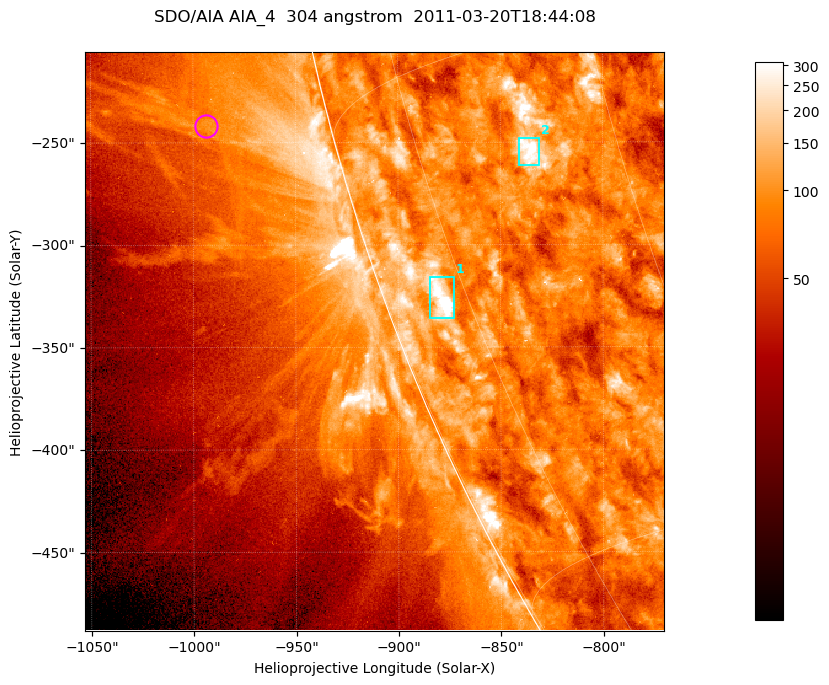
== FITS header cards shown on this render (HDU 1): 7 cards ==
TELESCOP= 'SDO/AIA '           / For AIA: SDO/AIA
INSTRUME= 'AIA_4   '           / For AIA: AIA_ATA1, AIA_ATA2, AIA_ATA3 or AIA_AT
WAVELNTH=                  304 / [angstrom] Wavelength
WAVEUNIT= 'angstrom'           / Wavelength unit: angstrom
DATE-OBS= '2011-03-20T18:44:08.139' / [ISO] Date when observation started; ISO 8
CTYPE1  = 'HPLN-TAN'           / CTYPE1; Typically HPLN
CTYPE2  = 'HPLT-TAN'           / CTYPE2; Typically HPLT

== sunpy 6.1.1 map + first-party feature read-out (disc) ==
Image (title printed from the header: SDO/AIA AIA_4  304 angstrom  2011-03-20T18:44:08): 471 x 471 px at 0.6 arcsec/px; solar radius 964 arcsec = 1606 px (partial field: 1.2% of the solar disc is inside the frame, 44% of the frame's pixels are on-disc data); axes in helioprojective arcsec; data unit not stated in the header (colour bar unlabelled)
Orientation: roll -0.132 deg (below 1 deg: not rotated)
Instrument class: DISC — disc imager (sunpy class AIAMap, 304 A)
Bright regions (active regions / flare kernels): reference = the on-disc median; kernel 5 px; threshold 5 sigma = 142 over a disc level ~84.3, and >= 1.15x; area >= 221 px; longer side >= 6 px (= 3.6 arcsec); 2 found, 2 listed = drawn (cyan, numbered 1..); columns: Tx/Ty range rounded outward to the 2 arcsec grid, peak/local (2 s.f.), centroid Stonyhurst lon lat
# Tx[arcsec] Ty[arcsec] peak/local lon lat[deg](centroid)
1 -886..-872 -336..-314 9.9 -78 -21
2 -842..-830 -262..-248 5.1 -66 -18
Off-limb structures (1.02-1.3 R_sun): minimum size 110 px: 7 found; the strongest spans PA ~100..105 deg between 1.02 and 1.12 R_sun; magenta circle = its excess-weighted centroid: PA ~105 deg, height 1.06 R_sun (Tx ~-994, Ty ~-242 arcsec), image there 1.9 x the reference